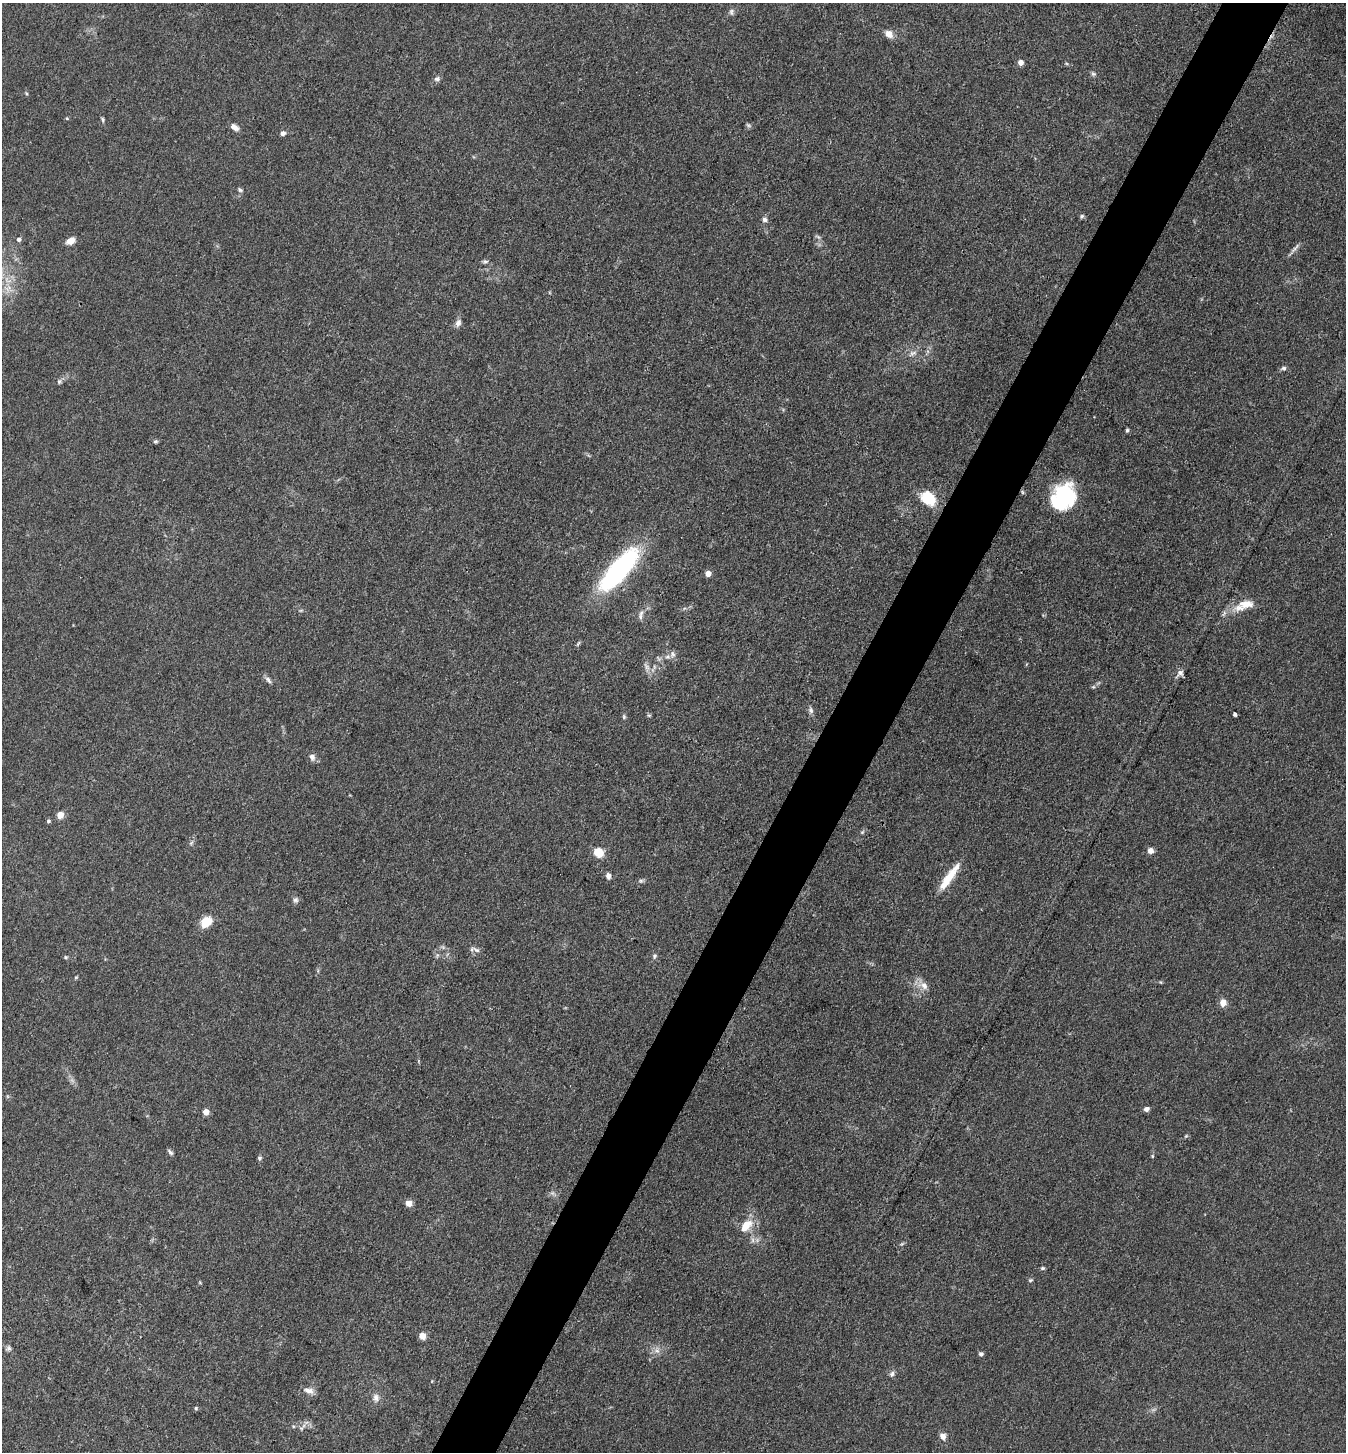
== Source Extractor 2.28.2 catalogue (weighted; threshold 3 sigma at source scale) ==
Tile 10 of 4 x 4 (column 2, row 3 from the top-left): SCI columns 1632-2975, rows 1453-2902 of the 5811 x 5804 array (HDU 1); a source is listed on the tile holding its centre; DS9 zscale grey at full resolution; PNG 1348 x 1454 px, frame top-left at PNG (2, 3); no overlay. Shown black and unused: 5% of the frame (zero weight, under 3 of 4 exposures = <1% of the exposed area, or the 3 px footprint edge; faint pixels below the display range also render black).
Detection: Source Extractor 2.28.2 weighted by HDU 2 'WHT'; one run over the whole footprint, this tile lists its part. Background 0.0742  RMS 0.0062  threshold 0.0277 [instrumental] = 3 sigma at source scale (4.5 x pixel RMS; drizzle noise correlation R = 1.50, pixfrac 1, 0.05/0.05 arcsec/px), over >= 5 px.
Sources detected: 93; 3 too faint to see at this stretch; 1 inside a brighter object's white glare — not listed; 3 inside a brighter listed object's ellipse — not listed separately; the other 86 listed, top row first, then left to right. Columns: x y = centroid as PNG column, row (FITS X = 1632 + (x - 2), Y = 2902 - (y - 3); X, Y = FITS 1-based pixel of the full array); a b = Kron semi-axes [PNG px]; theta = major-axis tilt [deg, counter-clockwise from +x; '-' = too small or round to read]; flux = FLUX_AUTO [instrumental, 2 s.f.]
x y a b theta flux
731 12 10 6 74 1.9
889 34 11 8 -38 4.5
1020 62 5 4 - 5.2
1093 74 7 6 - 1.4
437 79 8 6 16 1.8
26 93 5 4 - 0.71
67 118 5 4 - 0.68
103 120 6 4 -88 0.97
748 125 8 5 -27 1.1
234 127 11 6 -35 3.3
283 133 7 5 17 2.3
240 190 7 5 -22 1.1
1082 216 6 5 - 1.1
765 220 7 7 - 1.9
818 237 9 4 -35 1.3
19 239 5 5 - 2
70 241 9 6 29 5.5
1295 248 19 4 47 2.3
485 262 8 6 0 1.4
458 323 10 7 65 2.9
913 353 11 7 23 3
1284 368 7 5 6 1.6
59 381 7 5 73 1.4
1127 430 5 4 - 1.1
155 441 5 5 - 1.1
1023 492 6 5 - 0.96
1063 496 32 21 62 47
928 498 14 10 -42 26
619 569 53 17 48 110
708 574 4 4 - 7.2
1246 604 24 11 3 8.9
301 610 6 4 19 0.75
641 615 15 6 76 2.8
578 643 9 3 56 0.93
672 654 10 7 90 2.4
647 667 9 6 -69 2.5
1180 673 10 6 48 2.4
268 680 11 6 -51 2.1
1093 687 6 4 42 1
811 710 10 6 -74 2
1235 714 4 3 - 3.8
649 715 6 3 17 0.79
624 717 7 5 -77 1
312 757 9 7 -72 2.8
60 815 5 5 - 12
48 821 4 4 - 1.3
862 832 7 4 37 0.94
191 843 8 4 54 1.3
1151 851 6 6 - 3.6
598 852 10 8 -30 12
608 876 6 5 - 2.9
949 877 37 8 55 16
641 881 9 5 13 1.3
295 900 8 7 - 1.9
206 922 11 8 45 15
476 950 13 5 -26 2.3
437 956 7 5 78 1.2
654 956 7 6 - 1.4
65 957 5 4 - 0.92
76 977 5 4 - 0.66
924 985 15 9 -29 5.4
1223 1003 9 8 - 4.5
418 1061 6 3 -72 0.62
1146 1109 5 4 - 3.2
206 1112 4 4 - 9.5
1186 1136 5 4 - 0.77
170 1152 8 5 -48 1.5
1152 1156 5 4 - 0.69
260 1158 6 5 - 1.3
409 1203 5 5 - 9.6
746 1225 16 11 37 9.8
752 1240 9 4 -82 2
902 1244 7 4 31 0.94
1042 1268 5 4 - 1
1030 1280 6 4 21 0.96
200 1283 5 3 - 0.55
422 1336 6 6 - 5.5
8 1348 8 7 - 1.7
657 1350 10 9 - 3.6
981 1354 5 5 - 1.7
892 1374 8 6 72 1.9
309 1391 15 7 -12 3.9
376 1398 11 9 -90 3.7
196 1408 5 4 - 0.88
301 1428 7 6 - 1.5
943 1436 8 7 - 3.6